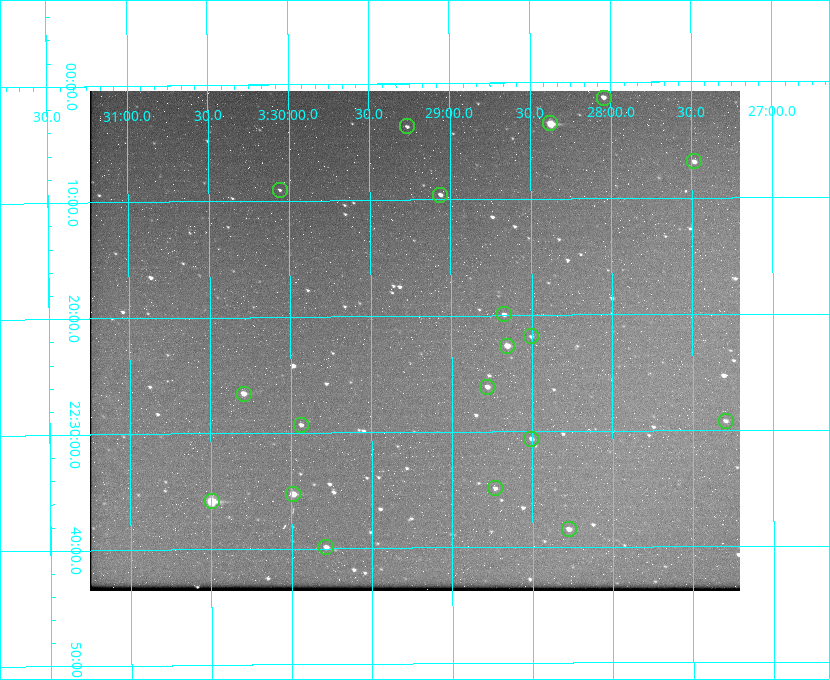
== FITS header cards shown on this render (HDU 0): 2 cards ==
NAXIS1  =                  650 / Width of table row in bytes
NAXIS2  =                  500 / Number of rows in table

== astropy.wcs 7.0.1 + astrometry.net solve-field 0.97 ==
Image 650 x 500 px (HDU 0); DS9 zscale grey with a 90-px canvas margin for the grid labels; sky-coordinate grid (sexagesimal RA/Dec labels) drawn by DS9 from the SOLVED WCS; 19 Tycho-2 reference stars matched to detected sources circled (green)
Header WCS: none
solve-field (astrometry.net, Tycho-2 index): SOLVED blind (the file carries no WCS)
Solved WCS: RA---TAN-SIP/DEC--TAN-SIP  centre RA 03:29:14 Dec +22:22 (52.31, +22.37 deg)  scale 5.17 arcsec/px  FOV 56.0' x 43.1'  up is -180 deg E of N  parity flipped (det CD > 0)
(file carries no celestial WCS; the grid is the blind solution)
Tycho-2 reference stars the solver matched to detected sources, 19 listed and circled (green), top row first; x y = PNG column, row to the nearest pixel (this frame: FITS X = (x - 90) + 1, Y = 500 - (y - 91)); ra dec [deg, ICRS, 3 dp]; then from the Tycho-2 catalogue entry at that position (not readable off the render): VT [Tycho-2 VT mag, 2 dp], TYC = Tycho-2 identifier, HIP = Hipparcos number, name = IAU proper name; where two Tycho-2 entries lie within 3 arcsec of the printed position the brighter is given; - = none
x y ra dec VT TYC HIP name
604 98 52.010 +22.023 11.65 1246-553-1 16144 -
550 123 52.094 +22.059 8.73 1246-565-1 16174 -
407 126 52.316 +22.062 11.63 1246-490-1 - -
694 161 51.872 +22.114 10.68 1245-1095-1 - -
280 190 52.515 +22.151 11.55 1246-639-1 - -
440 195 52.265 +22.160 11.20 1246-515-1 - -
504 314 52.168 +22.332 11.56 1246-558-1 - -
531 336 52.126 +22.364 12.17 1246-628-1 - -
507 346 52.163 +22.377 10.31 1246-508-1 - -
487 387 52.194 +22.436 11.10 1246-758-1 - -
244 394 52.573 +22.443 9.90 1246-338-1 - -
726 421 51.824 +22.487 11.65 1245-1005-1 - -
301 425 52.484 +22.489 11.63 1246-473-1 - -
531 439 52.126 +22.511 11.81 1797-918-1 - -
495 488 52.183 +22.582 11.55 1797-1044-1 - -
293 494 52.497 +22.588 9.77 1798-224-1 - -
212 501 52.624 +22.598 10.47 1798-308-1 - -
569 529 52.069 +22.641 10.36 1797-946-1 - -
326 547 52.446 +22.665 11.05 1798-126-1 - -